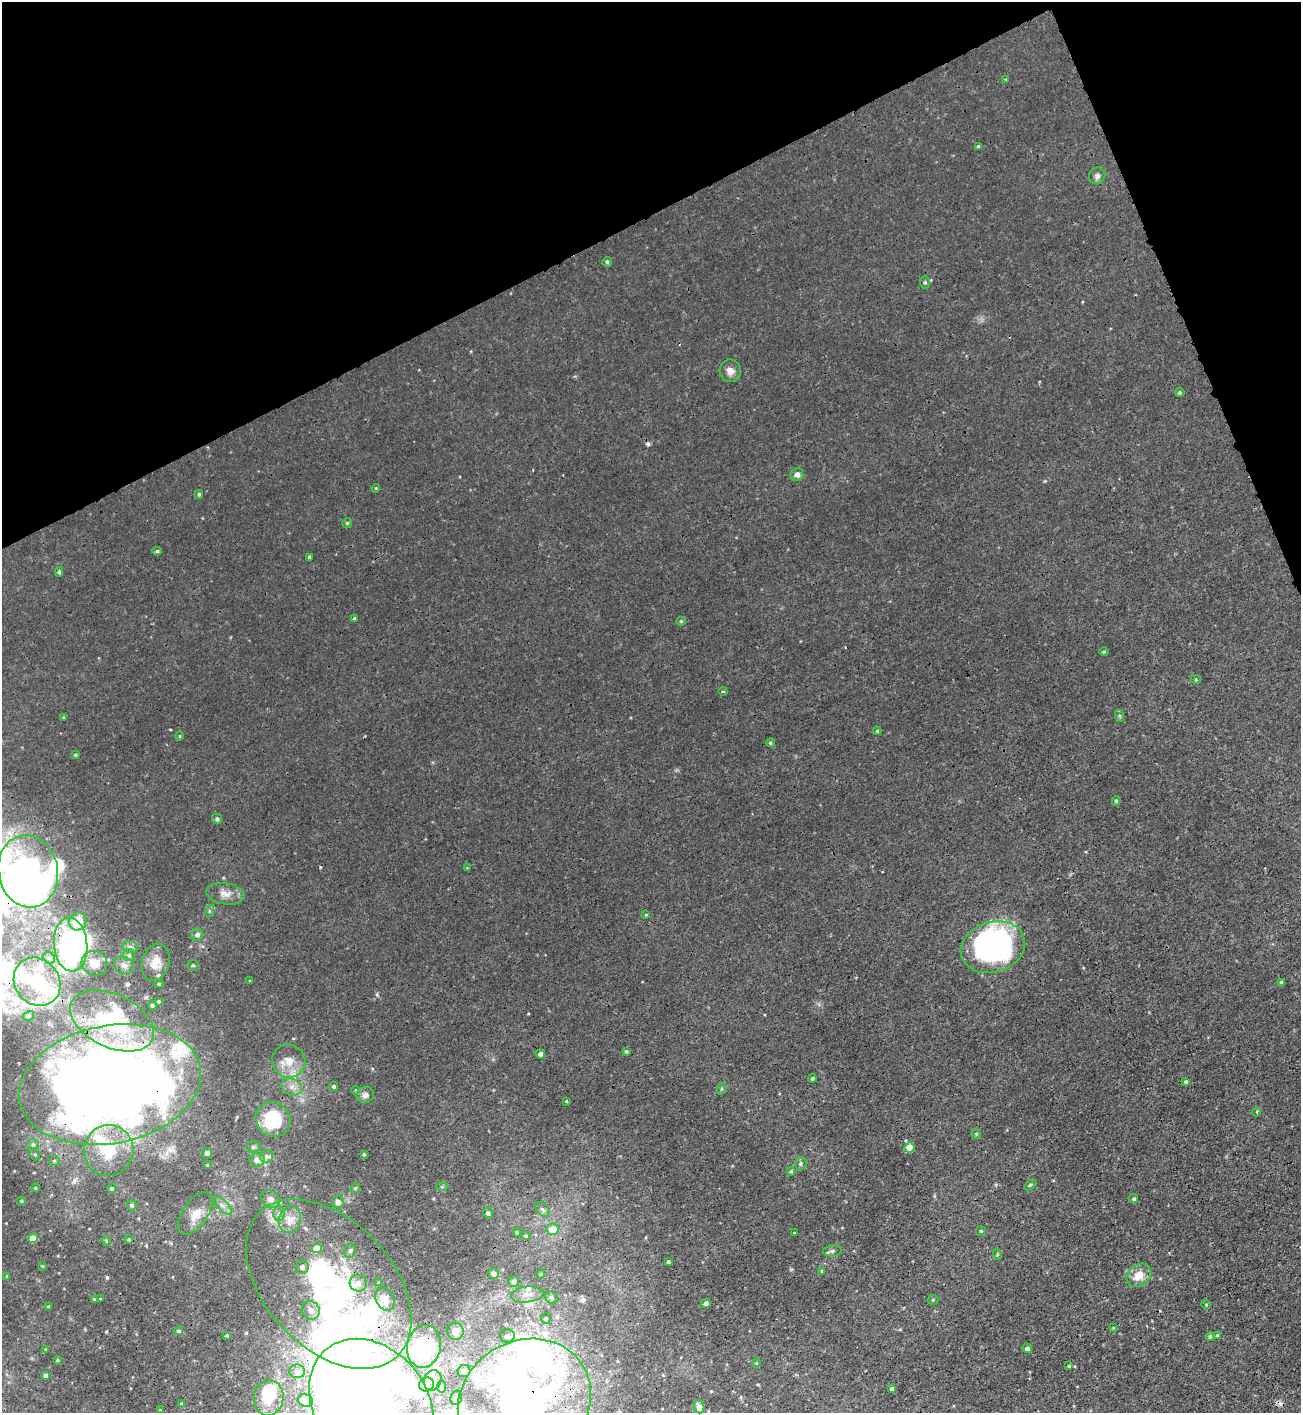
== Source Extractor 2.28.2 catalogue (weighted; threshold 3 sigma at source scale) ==
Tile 3 of 4 x 4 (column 3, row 1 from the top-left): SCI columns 2758-4056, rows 4244-5654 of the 5650 x 5664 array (HDU 1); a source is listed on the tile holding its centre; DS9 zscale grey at full resolution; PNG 1303 x 1415 px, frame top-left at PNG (2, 2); each listed source drawn as its Kron ellipse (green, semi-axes under 4 px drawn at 4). Shown black and unused: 20% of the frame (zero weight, under 3 of 4 exposures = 1% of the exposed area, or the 3 px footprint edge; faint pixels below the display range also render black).
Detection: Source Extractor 2.28.2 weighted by HDU 2 'WHT'; one run over the whole footprint, this tile lists its part. Background 0.00361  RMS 0.0025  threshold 0.0113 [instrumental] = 3 sigma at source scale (4.5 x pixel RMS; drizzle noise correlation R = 1.50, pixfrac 1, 0.05/0.05 arcsec/px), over >= 5 px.
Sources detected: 197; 15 inside a brighter object's white glare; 7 cosmic-ray / hot-pixel residue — neither listed nor drawn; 17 inside a brighter listed object's ellipse — not listed separately; the other 158 listed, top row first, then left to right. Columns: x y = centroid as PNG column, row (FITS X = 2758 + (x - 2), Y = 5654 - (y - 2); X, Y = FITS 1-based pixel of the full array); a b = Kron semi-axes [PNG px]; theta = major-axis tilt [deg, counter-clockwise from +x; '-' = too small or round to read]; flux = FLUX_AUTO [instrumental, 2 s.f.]
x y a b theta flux
1006 79 4 4 - 0.23
978 146 4 4 - 0.37
1097 176 8 8 - 0.98
607 262 5 4 - 0.43
925 282 6 5 - 0.42
730 371 11 10 - 1.8
1180 392 5 5 - 0.4
797 475 6 6 - 1.1
376 488 4 3 - 0.22
199 494 4 3 - 0.39
347 523 5 5 - 0.32
157 551 5 4 - 0.43
310 557 4 3 - 0.56
59 572 5 4 - 0.49
355 618 4 4 - 0.52
681 621 5 4 - 0.28
1104 652 4 4 - 0.3
1196 680 5 3 - 0.27
723 691 5 3 - 0.26
1120 716 6 4 -71 0.35
64 718 4 3 - 0.28
877 731 4 3 - 0.31
179 736 5 3 - 0.22
770 743 4 4 - 0.32
76 755 4 3 - 0.3
1116 801 5 4 - 0.39
217 819 5 5 - 0.6
467 868 4 4 - 0.21
28 871 36 29 -79 77
225 894 19 10 -9 2.5
209 911 6 4 72 0.34
646 915 4 3 - 0.28
78 921 9 8 - 6
197 935 6 5 - 0.98
71 944 27 16 -85 60
130 947 8 6 -16 0.84
993 947 33 25 17 71
129 955 6 6 - 0.6
49 958 6 5 - 0.59
156 962 19 13 74 4
95 963 13 12 - 3.4
124 965 10 8 -30 1.2
193 965 5 5 - 0.46
250 981 4 2 - 0.19
37 982 25 22 -52 13
1282 982 4 4 - 0.77
159 984 4 4 - 0.35
158 1001 4 4 - 0.37
152 1005 4 4 - 0.57
28 1016 6 4 34 0.48
112 1021 45 26 -25 22
626 1051 4 3 - 0.38
540 1054 4 4 - 0.79
289 1061 17 16 - 4.3
812 1078 4 3 - 0.38
1186 1082 4 4 - 0.46
110 1085 92 59 11 450
334 1086 4 4 - 0.56
292 1087 11 8 -24 1.7
721 1089 6 4 72 0.32
356 1090 4 3 - 0.2
365 1095 9 8 - 0.94
566 1101 3 2 - 0.23
1257 1112 4 3 - 0.24
273 1119 18 16 -45 14
976 1134 5 4 - 0.35
33 1145 6 5 - 0.96
253 1147 7 5 14 0.55
910 1148 5 5 - 5.1
109 1150 25 25 - 9.7
207 1153 5 5 - 0.75
35 1154 6 5 - 0.41
364 1154 3 3 - 0.34
266 1156 7 6 - 0.75
257 1160 8 6 -7 1.7
54 1161 5 5 - 0.46
801 1163 6 6 - 0.56
207 1165 4 3 - 0.19
791 1171 4 4 - 0.32
1030 1185 7 4 37 0.39
442 1187 6 4 0 0.35
35 1188 4 3 - 0.27
112 1188 4 4 - 0.39
355 1188 5 4 - 0.37
270 1199 10 8 -34 1.3
1134 1199 4 4 - 0.42
21 1201 4 4 - 0.35
338 1202 6 6 - 1.3
132 1205 5 5 - 0.47
222 1205 12 5 -44 1
542 1209 9 5 -46 0.77
195 1213 24 12 56 3.5
488 1213 5 5 - 0.64
279 1214 7 6 - 0.71
290 1219 13 11 73 2.6
553 1229 6 6 - 3.7
981 1231 5 5 - 0.34
517 1232 4 3 - 0.41
794 1233 3 2 - 0.18
526 1236 4 4 - 0.47
33 1238 5 5 - 4.9
129 1239 4 3 - 0.32
106 1241 5 4 - 0.33
317 1248 5 4 - 3.6
350 1251 7 5 72 0.61
832 1251 9 5 7 0.71
997 1254 6 3 -73 0.32
668 1262 3 3 - 0.34
42 1266 3 3 - 0.2
302 1267 7 6 - 0.98
822 1271 4 3 - 0.33
494 1273 5 5 - 1.2
541 1274 4 4 - 0.28
1139 1275 13 10 40 3.5
7 1276 4 3 - 0.28
513 1282 5 5 - 0.75
358 1283 8 8 - 1.3
379 1283 3 3 - 0.39
329 1284 99 64 -46 79
527 1294 16 8 7 2
551 1297 6 6 - 0.65
94 1299 4 3 - 0.21
100 1299 4 2 - 0.17
385 1299 12 9 -62 1.6
933 1300 5 5 - 0.33
706 1303 5 4 - 0.93
1206 1304 4 4 - 0.24
48 1307 4 3 - 0.27
311 1310 9 8 - 2.3
546 1319 5 4 - 0.41
1113 1328 4 3 - 0.19
179 1331 4 4 - 0.53
456 1331 8 8 - 1.1
227 1335 3 3 - 0.29
507 1336 7 7 - 0.79
1210 1336 4 4 - 0.41
1217 1336 4 3 - 0.45
424 1346 21 17 78 16
1027 1348 5 4 - 0.76
46 1349 3 3 - 0.23
57 1360 4 3 - 0.32
756 1363 4 4 - 0.24
1069 1366 4 4 - 0.29
297 1371 8 7 - 0.92
464 1371 6 6 - 0.8
45 1376 4 4 - 0.81
433 1380 10 8 69 1.3
426 1385 7 7 - 2
441 1386 6 4 81 0.94
892 1389 4 3 - 0.65
269 1398 18 15 79 5.4
456 1398 7 5 75 0.54
305 1401 7 6 - 0.7
524 1402 69 60 34 62
181 1403 4 3 - 0.24
371 1405 71 56 -52 300
699 1407 7 5 -69 1.3
160 1410 3 2 - 0.2
Overlapping masked pixels (flux is a lower limit): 6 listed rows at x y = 28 871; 71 944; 110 1085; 329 1284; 424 1346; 524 1402
Isophote crosses this tile's border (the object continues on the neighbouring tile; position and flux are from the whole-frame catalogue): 3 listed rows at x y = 110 1085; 524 1402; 371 1405
Unlisted compact peaks at least as high as the median listed source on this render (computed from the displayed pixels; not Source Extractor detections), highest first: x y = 377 994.